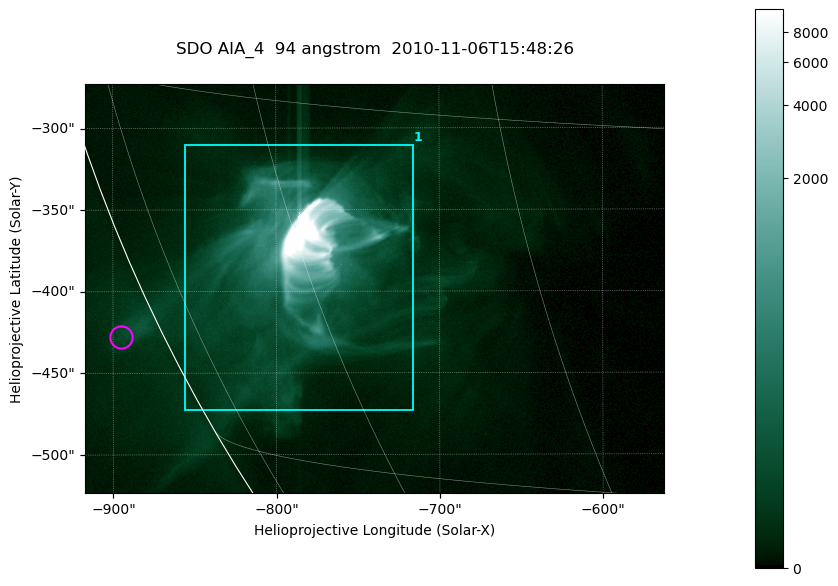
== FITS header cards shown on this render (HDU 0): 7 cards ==
TELESCOP= 'SDO     '           /
INSTRUME= 'AIA_4   '           /
WAVELNTH=                   94 /
WAVEUNIT= 'angstrom'           /
DATE-OBS= '2010-11-06T15:48:26.12' /
CTYPE1  = 'HPLN-TAN'           /
CTYPE2  = 'HPLT-TAN'           /

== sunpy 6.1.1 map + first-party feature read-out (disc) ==
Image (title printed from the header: SDO AIA_4  94 angstrom  2010-11-06T15:48:26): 591 x 417 px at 0.6 arcsec/px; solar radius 968 arcsec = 1614 px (partial field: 2.7% of the solar disc is inside the frame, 89% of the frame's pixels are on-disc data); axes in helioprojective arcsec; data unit not stated in the header (colour bar unlabelled)
Pointing: header CRPIX1/2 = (2053.81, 2042.90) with CRVAL1/2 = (0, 0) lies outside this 591 x 417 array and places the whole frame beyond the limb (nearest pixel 1.36 R_sun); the SolarSoft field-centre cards XCEN/YCEN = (-739.6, -398.4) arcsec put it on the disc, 768 arcsec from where CRPIX/CRVAL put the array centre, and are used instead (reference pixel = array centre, CRVAL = XCEN/YCEN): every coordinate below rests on XCEN/YCEN
Orientation: roll -0.138 deg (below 1 deg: not rotated)
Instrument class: DISC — disc imager (sunpy class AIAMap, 94 A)
Bright regions (active regions / flare kernels): reference = the on-disc median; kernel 5 px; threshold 5 sigma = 84.2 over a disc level ~15.7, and >= 1.15x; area >= 246 px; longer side >= 5 px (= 3 arcsec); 1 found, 1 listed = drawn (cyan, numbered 1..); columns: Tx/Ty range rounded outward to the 2 arcsec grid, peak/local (2 s.f.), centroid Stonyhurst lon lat
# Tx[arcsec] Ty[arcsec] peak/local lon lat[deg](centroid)
1 -856..-716 -474..-310 1042 -61 -21
Off-limb structures (1.02-1.3 R_sun): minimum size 123 px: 1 found; the strongest spans PA ~115 deg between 1.02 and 1.03 R_sun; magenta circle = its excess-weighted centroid (no pixel of it reaches 25% of the colour bar: the marked point is dim): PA ~115 deg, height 1.02 R_sun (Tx ~-896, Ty ~-428 arcsec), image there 2.6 x the reference